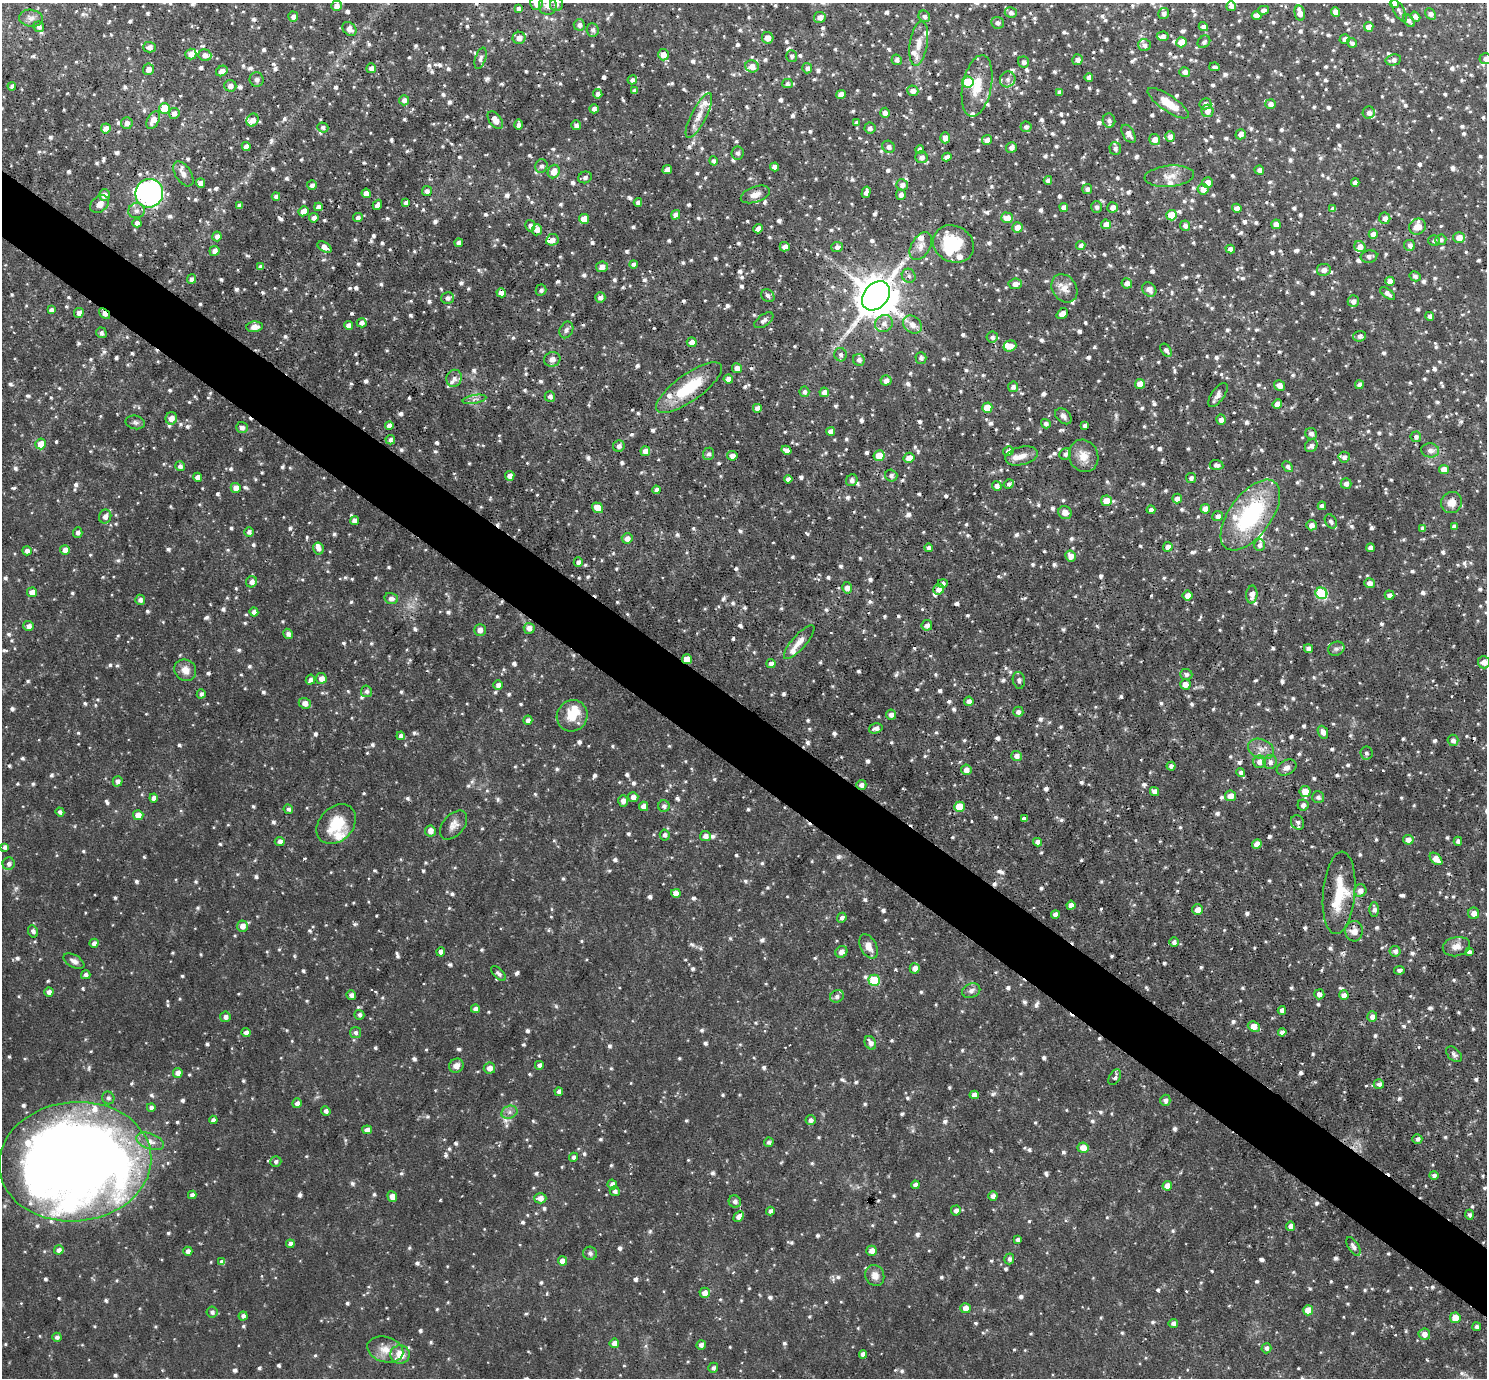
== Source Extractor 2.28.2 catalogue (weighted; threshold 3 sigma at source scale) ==
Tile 6 of 4 x 4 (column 2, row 2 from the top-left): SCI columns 1487-2971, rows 2902-4277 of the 5942 x 5946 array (HDU 1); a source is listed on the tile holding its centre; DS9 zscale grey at full resolution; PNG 1489 x 1380 px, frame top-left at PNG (2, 3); each listed source drawn as its Kron ellipse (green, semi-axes under 4 px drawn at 4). Shown black and unused: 5% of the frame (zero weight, under 2 of 3 exposures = <1% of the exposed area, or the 3 px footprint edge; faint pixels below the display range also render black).
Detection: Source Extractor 2.28.2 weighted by HDU 2 'WHT'; one run over the whole footprint, this tile lists its part. Background 0.0864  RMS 0.0052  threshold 0.0232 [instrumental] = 3 sigma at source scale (4.5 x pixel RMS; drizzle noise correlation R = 1.50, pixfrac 1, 0.05/0.05 arcsec/px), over >= 5 px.
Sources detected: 1728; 3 inside a brighter object's white glare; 6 cosmic-ray / hot-pixel residue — neither listed nor drawn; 47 inside a brighter listed object's ellipse — not listed separately; of the other 1672, all 500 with FLUX_AUTO >= 1.53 (the completeness limit of this list) listed and drawn (1172 fainter detections not listed), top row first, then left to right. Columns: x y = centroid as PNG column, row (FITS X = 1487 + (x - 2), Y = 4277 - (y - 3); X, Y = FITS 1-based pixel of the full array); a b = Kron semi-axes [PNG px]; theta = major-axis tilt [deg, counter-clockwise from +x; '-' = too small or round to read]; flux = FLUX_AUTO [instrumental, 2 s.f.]
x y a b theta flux
536 4 6 6 - 3.7
557 4 7 6 - 1.7
1394 4 4 4 - 2.2
336 6 5 5 - 3.3
548 6 9 9 - 4.3
1231 6 5 5 - 2.6
518 8 4 4 - 1.7
1263 10 5 4 - 1.8
1399 11 12 5 -61 1.7
1336 12 5 4 - 3.2
1011 13 6 5 - 2
1164 13 5 5 - 1.9
1300 13 8 5 -77 4.1
1430 14 6 5 - 2.5
1257 15 5 4 - 3.3
924 16 6 5 - 2
293 17 5 5 - 2.3
820 17 6 5 - 3.4
1415 17 5 4 - 2.4
31 18 12 8 -8 2.6
1409 21 7 4 -51 1.9
997 23 6 6 - 1.8
579 25 5 5 - 2.2
1203 26 5 4 - 2.1
39 27 5 5 - 1.8
1369 27 5 4 - 4.2
349 29 8 6 -45 3.4
593 30 7 6 - 1.7
1163 36 6 5 - 2.5
519 38 6 6 - 3.7
768 38 6 5 - 3.8
1345 39 5 5 - 2.1
1181 42 5 5 - 6.9
1204 42 7 5 44 1.7
1352 43 5 4 - 1.6
919 44 22 9 81 6.3
1144 45 6 6 - 2.1
150 47 6 5 - 2.3
191 54 5 5 - 4.4
205 55 6 5 - 2.8
663 55 6 5 - 4.2
792 56 6 5 - 1.6
480 58 11 5 72 1.8
1485 59 6 5 - 2.1
897 60 5 5 - 1.8
1078 60 5 5 - 2.6
1393 60 8 5 11 2.1
1023 62 6 5 - 1.7
752 66 7 6 - 4.5
1214 67 5 3 - 1.5
371 68 5 4 - 2.5
807 68 5 5 - 2.2
149 69 6 5 - 3.2
222 71 6 5 - 3.3
1185 72 5 5 - 2.6
1089 77 4 4 - 2.3
257 79 7 7 - 2.4
1008 79 8 7 - 2
632 80 5 4 - 1.9
968 82 6 5 - 19
787 83 5 4 - 1.6
12 86 4 4 - 1.6
230 86 6 6 - 2.7
977 86 31 14 79 14
634 91 4 4 - 1.7
913 91 5 5 - 3.3
1060 92 4 4 - 1.9
598 94 5 4 - 2
841 94 5 4 - 4.4
404 100 5 5 - 2.2
1168 103 24 8 -34 11
1205 104 6 5 - 2.1
1270 104 5 5 - 2.3
165 108 5 5 - 15
594 109 4 4 - 2.1
1207 111 6 6 - 3.6
1369 112 6 6 - 2.3
174 113 5 5 - 2.6
885 113 5 5 - 3
699 116 25 7 63 6.1
153 120 9 6 59 4.3
252 120 7 5 56 3.7
495 120 10 6 -54 4.6
1109 121 7 6 - 2
127 123 6 5 - 2.5
856 123 4 4 - 1.9
519 125 5 4 - 1.8
576 125 5 5 - 2
323 127 6 5 - 1.6
1026 127 5 5 - 1.6
106 128 5 5 - 4.6
870 128 5 5 - 2.1
1129 134 10 5 -59 3
1241 134 5 5 - 3.3
1170 136 5 4 - 2.8
945 138 5 5 - 3.3
987 140 5 5 - 2.6
1155 140 5 5 - 4.4
246 146 4 4 - 2.8
888 147 6 5 - 2.1
1011 147 5 5 - 2.4
1115 148 6 6 - 1.8
920 150 4 4 - 2.7
737 153 6 6 - 1.7
922 157 6 6 - 2.5
947 157 4 4 - 2.6
714 161 5 4 - 1.5
541 166 7 6 - 1.6
774 167 4 4 - 3.1
667 169 5 4 - 2.9
1259 170 5 4 - 2.1
554 171 7 6 - 5.4
183 174 14 7 -56 3
1169 176 25 10 5 6.6
585 177 7 5 23 1.8
1048 180 4 4 - 2
1355 182 4 4 - 1.8
201 183 4 4 - 3.5
1207 183 5 5 - 3.7
312 185 5 5 - 2
902 185 6 5 - 2.8
1087 189 5 5 - 1.6
1203 189 5 5 - 4.4
427 191 5 5 - 2.1
866 192 6 4 74 2.4
149 193 14 14 - 180
366 193 4 4 - 3.3
755 194 15 8 19 3.9
104 195 5 5 - 4.2
901 195 5 5 - 2
276 196 4 4 - 2
638 202 4 4 - 2
406 203 4 4 - 2.1
99 204 10 7 37 3.8
240 205 4 4 - 1.9
377 205 5 4 - 2.6
318 207 4 4 - 2.6
1064 207 4 4 - 2.8
1097 207 6 5 - 1.6
1113 207 5 5 - 3.4
1237 208 4 4 - 2.7
1333 209 4 4 - 1.8
136 211 8 7 - 2.5
303 211 5 5 - 5.2
676 215 5 4 - 3
1172 215 5 5 - 13
358 217 5 4 - 1.7
314 218 5 5 - 2.8
1007 218 6 5 - 5.2
1385 218 6 5 - 2.9
584 219 5 5 - 7.2
137 223 4 4 - 2.1
1106 224 5 5 - 3.9
1276 224 5 4 - 3.6
530 226 6 5 - 2
1185 226 5 5 - 2.2
1018 227 5 5 - 4.9
1417 227 8 7 - 7.3
758 229 5 4 - 3.5
537 230 5 5 - 3.1
1373 234 4 4 - 3
217 236 5 4 - 2.6
1459 238 5 5 - 5
552 240 6 5 - 3.6
1441 240 5 5 - 1.6
1434 241 6 5 - 1.6
459 243 4 4 - 3.1
953 244 21 18 -29 25
1081 245 4 4 - 1.9
1410 245 6 5 - 1.9
921 246 15 9 58 3.9
1360 246 6 5 - 3.2
324 247 8 4 -32 3.5
785 247 5 4 - 2.9
837 247 6 5 - 1.9
1230 249 5 4 - 2.6
214 251 5 5 - 2.7
1369 256 8 6 10 1.9
633 264 4 4 - 1.7
260 267 4 4 - 1.8
602 267 6 5 - 3.4
1324 270 7 6 - 3.2
909 276 7 6 - 1.8
1415 276 5 5 - 1.7
191 279 5 4 - 1.8
1390 281 4 4 - 3.5
1127 283 5 5 - 2.7
1015 284 7 5 5 3.5
1064 288 15 12 -57 5.3
1149 289 8 6 -50 3.6
541 290 5 5 - 1.7
501 293 5 4 - 3.5
1388 293 9 4 -38 2.5
768 296 7 6 - 1.8
876 296 16 12 49 1800
600 297 5 5 - 2.1
448 298 6 5 - 2
1353 301 6 5 - 2.7
51 310 4 4 - 2.1
79 313 5 5 - 2.1
104 314 6 4 -39 3.8
1062 314 6 4 40 3.9
1430 316 5 4 - 1.9
764 320 11 5 36 2.3
362 323 5 4 - 2.3
884 324 9 8 - 3.6
912 324 10 8 -37 4.1
348 325 4 4 - 3.1
254 327 8 5 4 4.2
566 330 9 6 66 1.7
101 333 5 5 - 1.7
1360 336 6 5 - 1.9
992 337 5 5 - 1.6
692 342 5 4 - 3.1
1010 346 6 5 - 4
1166 350 7 4 -54 1.9
841 355 7 6 - 1.7
921 358 6 5 - 1.6
552 359 8 7 - 2.7
859 360 6 5 - 2
737 368 5 5 - 2.9
454 378 8 7 - 2.5
728 379 4 4 - 3
886 380 5 5 - 2.8
1140 384 5 5 - 6
1279 385 6 5 - 3.3
1359 385 4 4 - 2.2
1013 387 5 5 - 1.9
689 388 39 13 36 24
804 392 5 5 - 1.7
824 392 5 4 - 3.3
1218 395 14 6 55 2.7
550 396 5 5 - 2
474 399 12 3 10 1.6
1277 404 5 4 - 3.5
757 408 4 4 - 3.2
987 408 5 5 - 8.7
1063 416 9 6 -41 2.1
171 418 6 6 - 4.3
1221 420 5 5 - 2.6
135 422 10 6 -13 1.7
1046 424 5 4 - 1.7
389 425 4 4 - 2.5
1085 425 4 4 - 2
242 427 6 5 - 2.2
831 431 4 4 - 3.1
1311 434 6 5 - 2.1
1416 437 5 5 - 1.6
390 440 5 4 - 1.7
41 444 5 5 - 7.1
619 446 6 5 - 2.3
1311 446 7 5 46 2.3
786 450 5 4 - 2.9
1430 450 9 7 -5 2.8
645 451 5 5 - 3.5
1008 451 5 4 - 2.5
709 454 6 5 - 1.7
1065 454 6 5 - 1.7
732 456 5 4 - 3
879 456 5 5 - 7.8
1021 456 16 9 13 4.5
1084 456 16 14 -66 6.8
1344 457 6 5 - 1.9
909 458 5 5 - 4.6
1216 465 7 5 -5 2.1
180 466 5 5 - 2
1287 467 6 4 -49 1.8
1444 469 5 4 - 4.5
510 476 5 4 - 3.3
891 476 6 6 - 1.6
198 477 4 4 - 3.1
1191 478 5 5 - 1.8
788 479 4 4 - 2.6
852 480 6 5 - 1.9
1009 484 5 4 - 1.8
1346 484 5 5 - 2.4
997 486 5 5 - 2.3
236 488 5 5 - 4.1
656 490 4 4 - 1.8
1177 499 5 4 - 2.4
1106 501 5 5 - 6.4
1452 502 11 10 - 5.1
1322 506 4 4 - 1.7
598 508 6 5 - 6.4
1205 509 5 4 - 4.6
1151 510 4 4 - 2.2
1065 513 7 6 - 3.7
1250 515 41 21 53 59
105 516 7 6 - 3.2
1218 516 5 5 - 2.2
354 521 4 4 - 3.2
1331 521 8 5 -58 1.7
1311 525 5 5 - 3
1454 527 4 4 - 2
1423 528 4 4 - 1.9
78 532 5 4 - 2
249 532 5 5 - 1.6
627 538 5 5 - 3.2
1259 545 6 5 - 1.9
1168 547 5 4 - 3
318 548 6 5 - 2.2
928 548 4 4 - 1.7
1370 548 4 4 - 2.2
65 550 5 5 - 3.5
27 551 5 4 - 2.1
1071 556 5 5 - 3.7
578 562 4 4 - 2.2
252 582 6 5 - 2.6
943 583 5 4 - 1.6
1369 583 5 5 - 3.1
847 588 6 5 - 2.7
939 589 5 5 - 3.5
32 592 5 5 - 4.2
1321 593 6 5 - 38
1252 594 9 5 87 3.7
1187 595 5 5 - 3.4
1389 595 5 4 - 2.3
391 598 6 5 - 2.5
140 600 5 5 - 2.1
254 612 4 4 - 2.4
927 625 5 5 - 2.3
29 626 5 5 - 2.4
529 628 5 5 - 3
480 630 6 6 - 3.1
288 634 5 4 - 2.1
799 642 21 7 48 4.6
1308 648 4 4 - 2.5
1336 649 8 6 22 1.7
687 659 5 4 - 7
1484 662 6 6 - 3.7
771 663 4 4 - 2.4
185 670 11 10 - 5
1186 674 6 5 - 1.6
321 678 5 5 - 3.5
310 680 5 4 - 1.9
1019 680 8 6 -80 1.6
1185 684 5 5 - 3.6
498 685 5 5 - 2.1
366 691 6 5 - 1.7
201 694 4 4 - 1.7
969 701 5 4 - 2.2
305 703 6 5 - 3.8
1018 712 5 5 - 1.8
891 715 5 5 - 2.3
572 716 16 15 - 12
528 720 5 4 - 2.4
876 728 7 5 15 2.1
1323 732 7 5 -67 2.7
401 736 4 4 - 2
1453 740 5 5 - 2.1
1261 749 13 9 -22 4.2
1366 753 6 6 - 1.7
1016 756 5 5 - 2.6
1259 762 6 6 - 3.5
1270 762 7 6 - 2
1171 766 4 4 - 1.8
1287 768 10 7 30 2.8
966 770 5 5 - 3
1241 772 4 4 - 2.1
118 781 5 5 - 2.2
861 785 5 5 - 2.3
1155 791 5 4 - 2.7
1305 791 5 5 - 7.1
1230 796 6 5 - 4.2
633 797 5 5 - 3
1318 797 6 6 - 1.7
154 798 4 4 - 2.6
623 801 6 4 88 2.8
1303 805 5 5 - 2
644 806 4 4 - 4
664 806 6 6 - 1.8
959 807 5 5 - 14
288 809 5 4 - 1.6
60 812 4 4 - 1.6
138 815 5 5 - 4.6
1024 819 4 4 - 2.1
1298 822 7 6 - 1.9
336 824 22 17 46 18
454 825 17 10 49 4.2
430 831 5 5 - 3.4
665 835 5 5 - 1.6
705 836 5 5 - 2.5
1408 840 5 5 - 3.2
280 841 5 4 - 2.4
1458 841 4 4 - 1.5
1038 842 4 4 - 2.9
1257 844 5 4 - 4
5 847 4 4 - 1.7
1436 859 7 4 -43 4.6
9 864 6 6 - 2
1360 890 6 6 - 3.1
676 893 4 4 - 3.8
1339 893 41 16 85 20
1071 905 4 4 - 2.8
1374 909 7 5 90 2
1197 910 5 5 - 3.8
1474 913 5 5 - 3.4
1055 914 4 4 - 2.6
842 918 5 4 - 1.6
242 926 5 5 - 3.7
33 931 6 5 - 1.6
1354 931 10 9 - 4.4
1174 942 4 4 - 2
94 943 4 4 - 2.5
868 946 13 8 -64 4.7
1456 947 14 9 12 4.1
1395 951 5 5 - 2
441 952 4 4 - 2.5
841 952 6 5 - 3
1469 952 4 4 - 1.7
74 961 11 6 -29 2.6
915 968 5 5 - 3.3
1399 970 5 4 - 1.6
498 973 9 5 -44 1.7
86 975 4 4 - 1.8
874 980 6 5 - 23
971 991 9 7 23 2.4
49 992 5 4 - 2.3
1319 994 5 5 - 2.9
351 995 5 4 - 2.2
1344 995 5 4 - 3.6
837 996 7 6 - 1.9
475 1009 4 4 - 2.2
1282 1010 4 4 - 2
359 1015 5 5 - 1.6
225 1017 5 5 - 2.3
1372 1017 5 5 - 2.4
1254 1027 6 5 - 6.3
246 1032 4 4 - 2
355 1032 5 5 - 1.6
1282 1032 4 4 - 2.3
870 1043 7 5 -61 2.9
1454 1054 9 6 -45 1.8
539 1065 4 4 - 1.8
456 1066 7 7 - 3.5
489 1068 6 5 - 3.7
178 1073 5 4 - 3.5
1115 1077 8 5 59 1.9
1379 1084 5 5 - 1.9
559 1092 4 4 - 2.3
974 1095 4 4 - 2.9
108 1098 6 6 - 1.6
1165 1100 5 5 - 2
297 1103 5 5 - 2
151 1107 4 4 - 1.7
326 1111 5 4 - 1.7
509 1112 8 6 21 2.1
213 1120 4 4 - 2.2
810 1120 5 5 - 1.7
367 1130 5 4 - 2.7
1417 1139 5 5 - 1.7
150 1141 14 7 -21 4
769 1142 5 4 - 1.6
1083 1148 5 5 - 5.2
573 1157 4 4 - 1.7
75 1162 76 59 5 850
276 1162 5 5 - 1.5
1434 1175 4 4 - 2.1
612 1184 5 4 - 2.9
915 1185 4 4 - 2.3
1167 1186 5 4 - 4.3
615 1191 5 4 - 1.6
192 1195 4 4 - 2.1
392 1196 5 4 - 3.4
993 1196 4 4 - 2.4
540 1198 6 5 - 3.7
735 1202 6 6 - 2
956 1210 5 5 - 2.1
770 1211 4 4 - 1.9
1469 1215 5 4 - 1.6
739 1216 6 4 44 3.4
1291 1226 4 4 - 3.5
1017 1240 4 4 - 1.5
290 1244 4 4 - 2.2
1353 1247 10 5 -58 2.1
59 1250 5 4 - 2.4
188 1251 4 4 - 2.4
872 1251 5 5 - 3.4
590 1253 7 6 - 1.5
1009 1259 5 5 - 1.7
562 1261 4 4 - 4.5
222 1262 4 4 - 2.4
875 1276 10 9 - 4.3
705 1293 5 5 - 3.6
965 1308 5 5 - 3.6
1308 1310 5 5 - 7.4
212 1312 5 5 - 1.7
243 1316 4 4 - 1.6
1455 1318 5 5 - 5.4
1173 1323 5 4 - 2.4
1477 1327 4 4 - 1.7
1424 1334 6 5 - 3.3
57 1337 4 4 - 1.8
614 1343 5 5 - 3.8
701 1345 5 4 - 2.1
1266 1348 5 5 - 1.8
385 1350 18 12 -15 7.1
400 1354 9 9 - 8.2
863 1354 4 4 - 2.7
713 1368 5 5 - 1.7
Overlapping masked pixels (flux is a lower limit): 4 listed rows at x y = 104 314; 687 659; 1339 893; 75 1162
Isophote crosses this tile's border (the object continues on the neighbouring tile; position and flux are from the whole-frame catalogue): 5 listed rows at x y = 536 4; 1394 4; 548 6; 1485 59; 75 1162